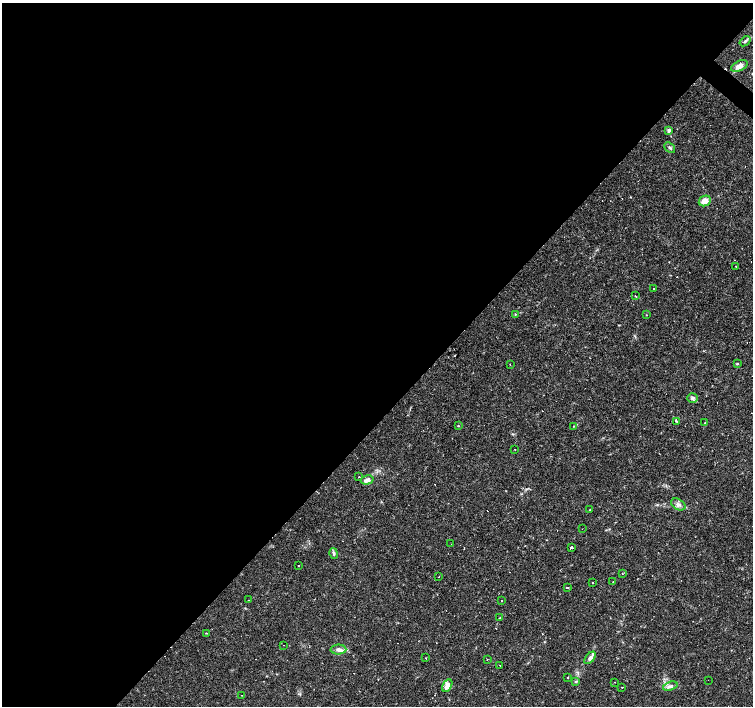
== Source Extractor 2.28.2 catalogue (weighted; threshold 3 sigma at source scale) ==
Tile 5 of 4 x 4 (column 1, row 2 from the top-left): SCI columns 2-1503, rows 3044-4451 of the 6008 x 6021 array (HDU 1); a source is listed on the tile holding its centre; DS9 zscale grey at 2 x 2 block average (1 PNG px = mean of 2 x 2 image px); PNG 755 x 708 px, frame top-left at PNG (2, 3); each listed source drawn as its Kron ellipse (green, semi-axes under 4 px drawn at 4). Shown black and unused: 59% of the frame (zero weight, under 2 of 3 exposures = <1% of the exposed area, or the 3 px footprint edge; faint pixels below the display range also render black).
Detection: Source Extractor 2.28.2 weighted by HDU 2 'WHT'; one run over the whole footprint, this tile lists its part. Background 0.0366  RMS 0.0033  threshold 0.0148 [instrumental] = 3 sigma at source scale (4.5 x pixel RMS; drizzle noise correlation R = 1.50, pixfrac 1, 0.0396/0.0396 arcsec/px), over >= 5 px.
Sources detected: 78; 26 cosmic-ray / hot-pixel residue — neither listed nor drawn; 1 coinciding with a brighter row at this scale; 1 inside a brighter listed object's ellipse — not listed separately; the other 50 listed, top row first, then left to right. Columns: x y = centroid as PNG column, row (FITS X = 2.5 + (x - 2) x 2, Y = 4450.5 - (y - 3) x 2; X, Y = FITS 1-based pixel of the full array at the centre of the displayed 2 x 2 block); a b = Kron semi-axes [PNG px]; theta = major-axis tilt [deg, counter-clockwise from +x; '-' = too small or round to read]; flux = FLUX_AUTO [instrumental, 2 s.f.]
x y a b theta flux
745 41 6 3 40 1.3
739 66 9 5 25 5.1
669 130 3 3 - 3
670 147 6 3 -42 1.4
705 201 6 5 - 6.6
736 266 2 2 - 0.28
654 289 2 2 - 0.79
636 296 3 2 - 0.53
515 314 3 2 - 0.54
646 315 2 2 - 0.41
737 364 3 3 - 0.71
510 365 3 2 - 0.37
693 398 5 4 - 1.9
676 421 3 2 - 0.58
705 423 2 2 - 1.1
458 426 3 2 - 0.44
574 426 3 2 - 0.37
515 449 2 2 - 1
358 477 2 2 - 2.2
367 480 6 4 16 4
678 504 8 5 -32 2.7
590 510 2 2 - 0.48
582 529 2 2 - 0.41
451 544 2 2 - 0.92
571 548 2 2 - 11
334 554 5 4 - 1.4
298 565 2 2 - 0.61
622 574 2 2 - 1.1
439 577 2 2 - 0.4
592 582 2 2 - 0.66
613 582 2 2 - 0.51
568 588 3 2 - 0.45
248 600 2 2 - 0.28
501 600 2 2 - 0.42
500 618 2 2 - 0.56
206 633 2 2 - 0.37
284 645 2 2 - 0.23
338 650 8 5 -2 3.4
425 658 2 2 - 1.4
590 658 7 4 52 3
487 659 2 2 - 0.3
500 665 2 2 - 0.53
568 677 2 2 - 0.76
708 680 2 2 - 0.4
576 682 4 3 - 0.89
615 682 2 2 - 0.23
447 686 7 4 62 6.6
670 686 7 3 19 2
622 687 2 2 - 0.89
242 695 2 2 - 0.36
Diffuse or blended objects may show on this block-average render without a row.